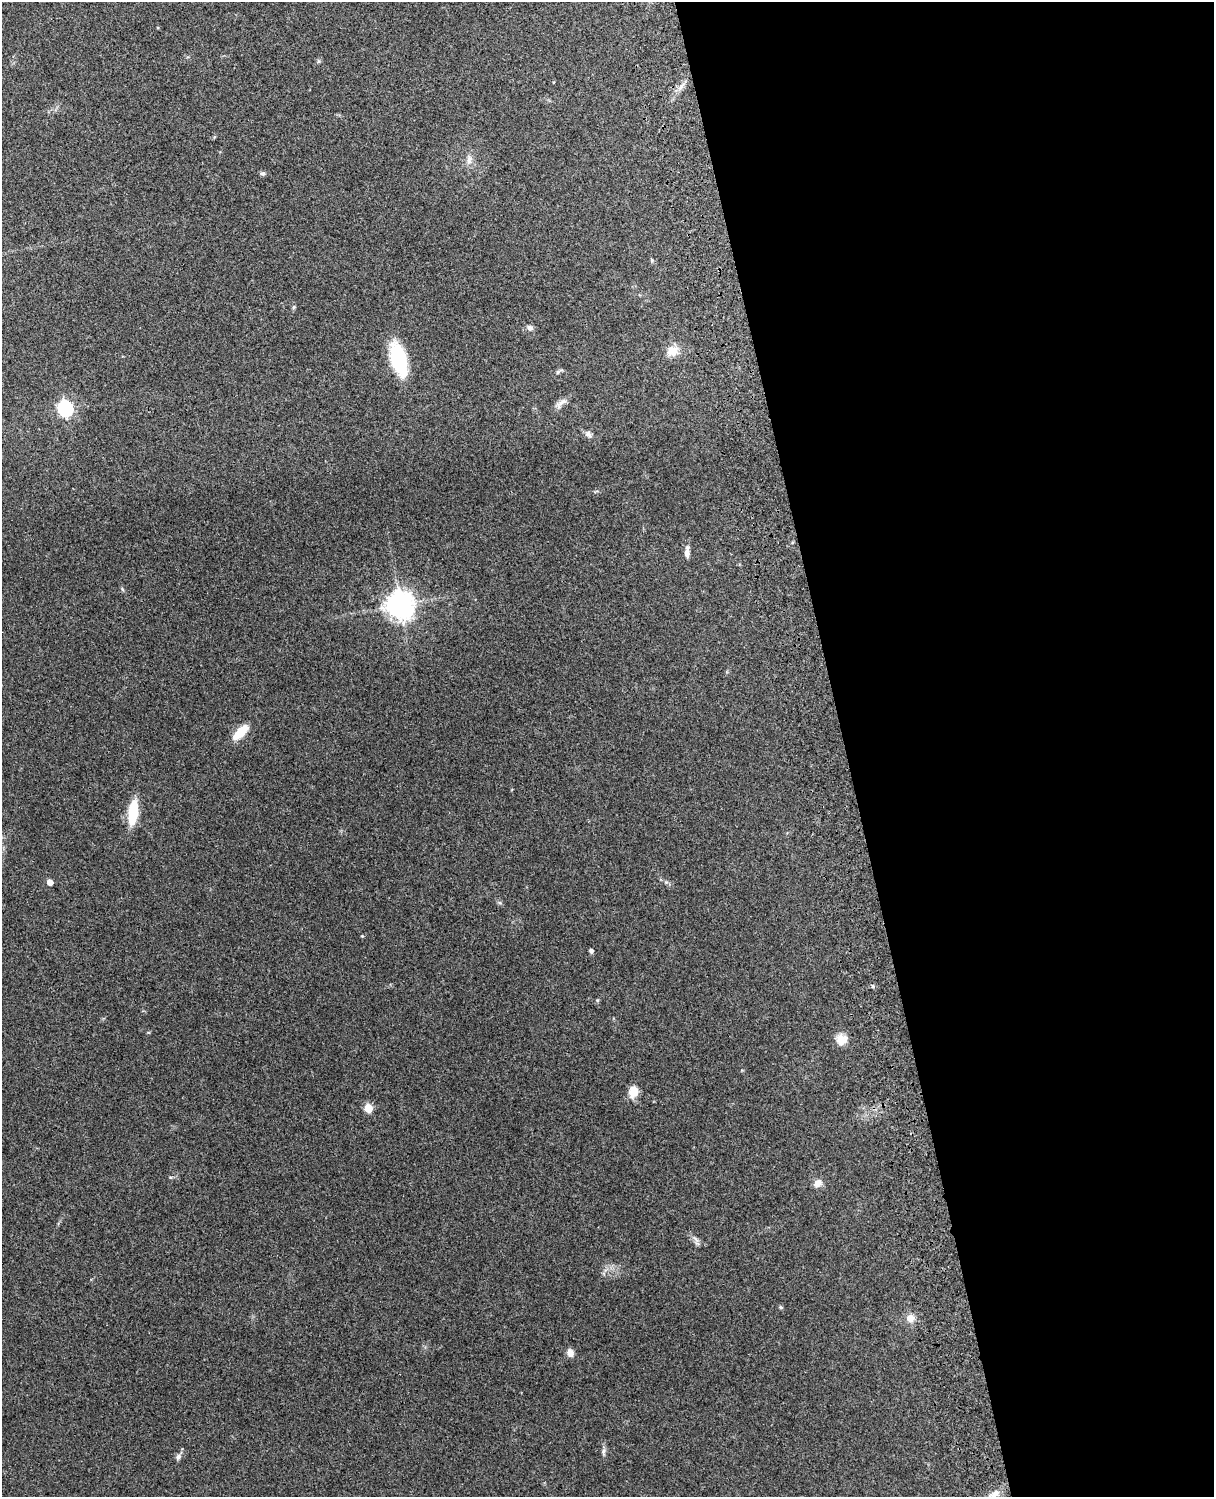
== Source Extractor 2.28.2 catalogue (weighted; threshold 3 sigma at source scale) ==
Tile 8 of 4 x 3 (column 4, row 2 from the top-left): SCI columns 3756-4967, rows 1660-3154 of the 5088 x 4928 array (HDU 1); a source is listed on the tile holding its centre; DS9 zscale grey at full resolution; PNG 1216 x 1499 px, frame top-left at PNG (2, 2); no overlay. Shown black and unused: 31% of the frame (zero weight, under 3 of 4 exposures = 6% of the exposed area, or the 3 px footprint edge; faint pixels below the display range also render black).
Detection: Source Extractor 2.28.2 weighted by HDU 2 'WHT'; one run over the whole footprint, this tile lists its part. Background 0.258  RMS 0.009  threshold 0.0404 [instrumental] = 3 sigma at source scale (4.5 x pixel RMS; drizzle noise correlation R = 1.50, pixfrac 1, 0.05/0.05 arcsec/px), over >= 5 px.
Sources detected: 32; all 32 listed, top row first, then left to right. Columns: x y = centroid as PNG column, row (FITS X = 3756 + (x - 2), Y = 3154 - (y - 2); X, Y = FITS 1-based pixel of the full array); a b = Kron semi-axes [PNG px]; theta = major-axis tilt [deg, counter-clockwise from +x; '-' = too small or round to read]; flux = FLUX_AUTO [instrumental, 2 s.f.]
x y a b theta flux
681 87 10 5 54 3.6
469 160 14 7 81 5.1
263 173 6 6 - 1.9
652 260 6 4 -89 1
293 307 6 4 70 1.2
530 328 8 7 - 3.1
672 351 16 14 18 10
398 359 28 12 -76 73
558 372 6 4 71 1.2
560 403 19 7 37 5.5
65 408 7 6 - 210
588 434 10 7 -45 3.3
687 553 10 6 -89 5.1
122 589 6 4 -70 1.1
400 605 10 9 - 850
240 732 20 8 44 19
133 812 23 8 84 37
50 882 5 4 - 7.8
500 903 6 4 -18 1.3
362 936 4 4 - 0.78
591 951 4 4 - 3
841 1039 14 13 - 9
633 1091 15 10 83 9.7
368 1108 5 5 - 29
818 1183 10 9 - 5.7
695 1239 11 3 -40 2.3
781 1307 5 4 - 1.3
910 1318 11 10 - 7.2
570 1353 8 7 - 6.1
603 1451 9 5 70 2.4
178 1457 8 7 - 2.9
994 1495 20 9 39 9.5
Isophote crosses this tile's border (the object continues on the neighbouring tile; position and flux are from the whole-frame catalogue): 1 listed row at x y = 994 1495
Unlisted compact peaks at least as high as the median listed source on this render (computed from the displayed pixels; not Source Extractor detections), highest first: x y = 873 986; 597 1000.